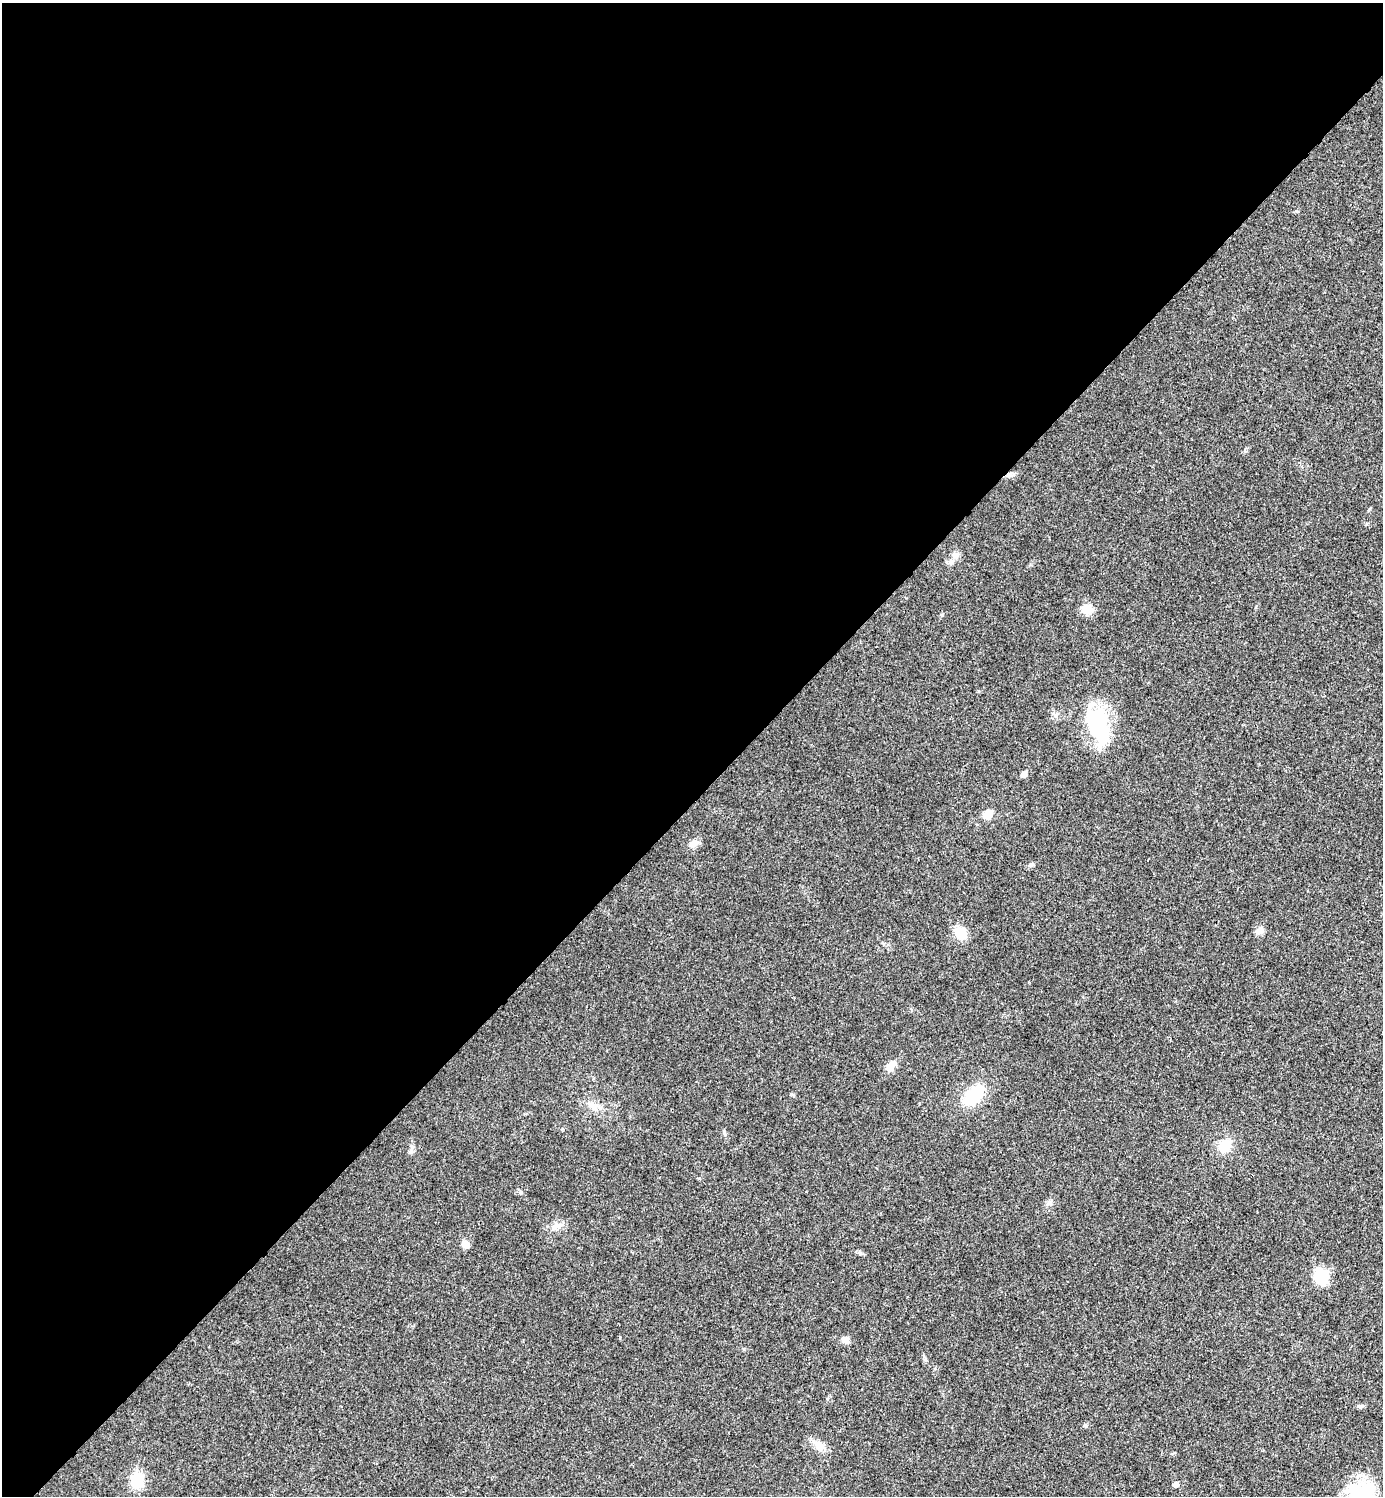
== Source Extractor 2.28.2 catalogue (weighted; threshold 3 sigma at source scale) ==
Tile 2 of 4 x 4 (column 2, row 1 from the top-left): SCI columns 1542-2922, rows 4490-5983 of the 5986 x 5986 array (HDU 1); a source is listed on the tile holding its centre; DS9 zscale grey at full resolution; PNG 1385 x 1498 px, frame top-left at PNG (2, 3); no overlay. Shown black and unused: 54% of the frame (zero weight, under 3 of 4 exposures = <1% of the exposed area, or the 3 px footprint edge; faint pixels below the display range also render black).
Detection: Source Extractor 2.28.2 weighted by HDU 2 'WHT'; one run over the whole footprint, this tile lists its part. Background 0.0194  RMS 0.004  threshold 0.0182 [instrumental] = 3 sigma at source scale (4.5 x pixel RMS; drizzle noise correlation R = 1.50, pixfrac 1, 0.05/0.05 arcsec/px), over >= 5 px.
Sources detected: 30; all 30 listed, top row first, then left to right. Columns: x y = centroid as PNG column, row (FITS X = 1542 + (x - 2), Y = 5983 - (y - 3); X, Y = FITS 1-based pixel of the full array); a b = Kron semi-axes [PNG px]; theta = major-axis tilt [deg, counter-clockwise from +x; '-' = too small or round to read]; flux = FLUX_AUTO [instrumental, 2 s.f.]
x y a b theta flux
1009 475 9 6 10 1.4
955 555 9 6 15 1.7
950 562 7 6 - 1.1
1087 609 14 10 -16 5.3
942 615 5 5 - 0.53
1098 725 45 24 -73 34
1024 774 5 5 - 3.2
988 814 9 8 - 5.1
693 844 13 9 28 2.8
1031 865 9 5 24 0.94
1260 931 11 9 28 2.1
961 933 16 12 -46 6.3
890 1066 13 8 55 4.5
792 1094 6 4 -19 0.49
973 1095 19 12 44 22
590 1104 11 5 -44 1.9
724 1133 6 4 -71 0.64
1225 1146 14 12 48 8.1
410 1151 10 6 58 1.3
521 1192 6 5 - 0.69
1050 1203 9 6 -63 1.1
557 1226 17 8 18 3.1
465 1244 11 8 -52 2.7
1321 1277 12 8 -67 24
845 1340 8 7 - 2.8
1360 1406 9 5 10 0.86
1085 1425 6 5 - 0.76
819 1445 19 9 -32 3.9
137 1480 17 14 83 10
1176 1484 5 5 - 2.3
Overlapping masked pixels (flux is a lower limit): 1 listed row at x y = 1009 475
Unlisted compact peaks at least as high as the median listed source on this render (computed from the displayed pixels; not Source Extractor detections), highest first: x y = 620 1337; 744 1349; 860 1253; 925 1360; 699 1178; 1369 509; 562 1129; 1256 607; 1367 524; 1174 1453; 1245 451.